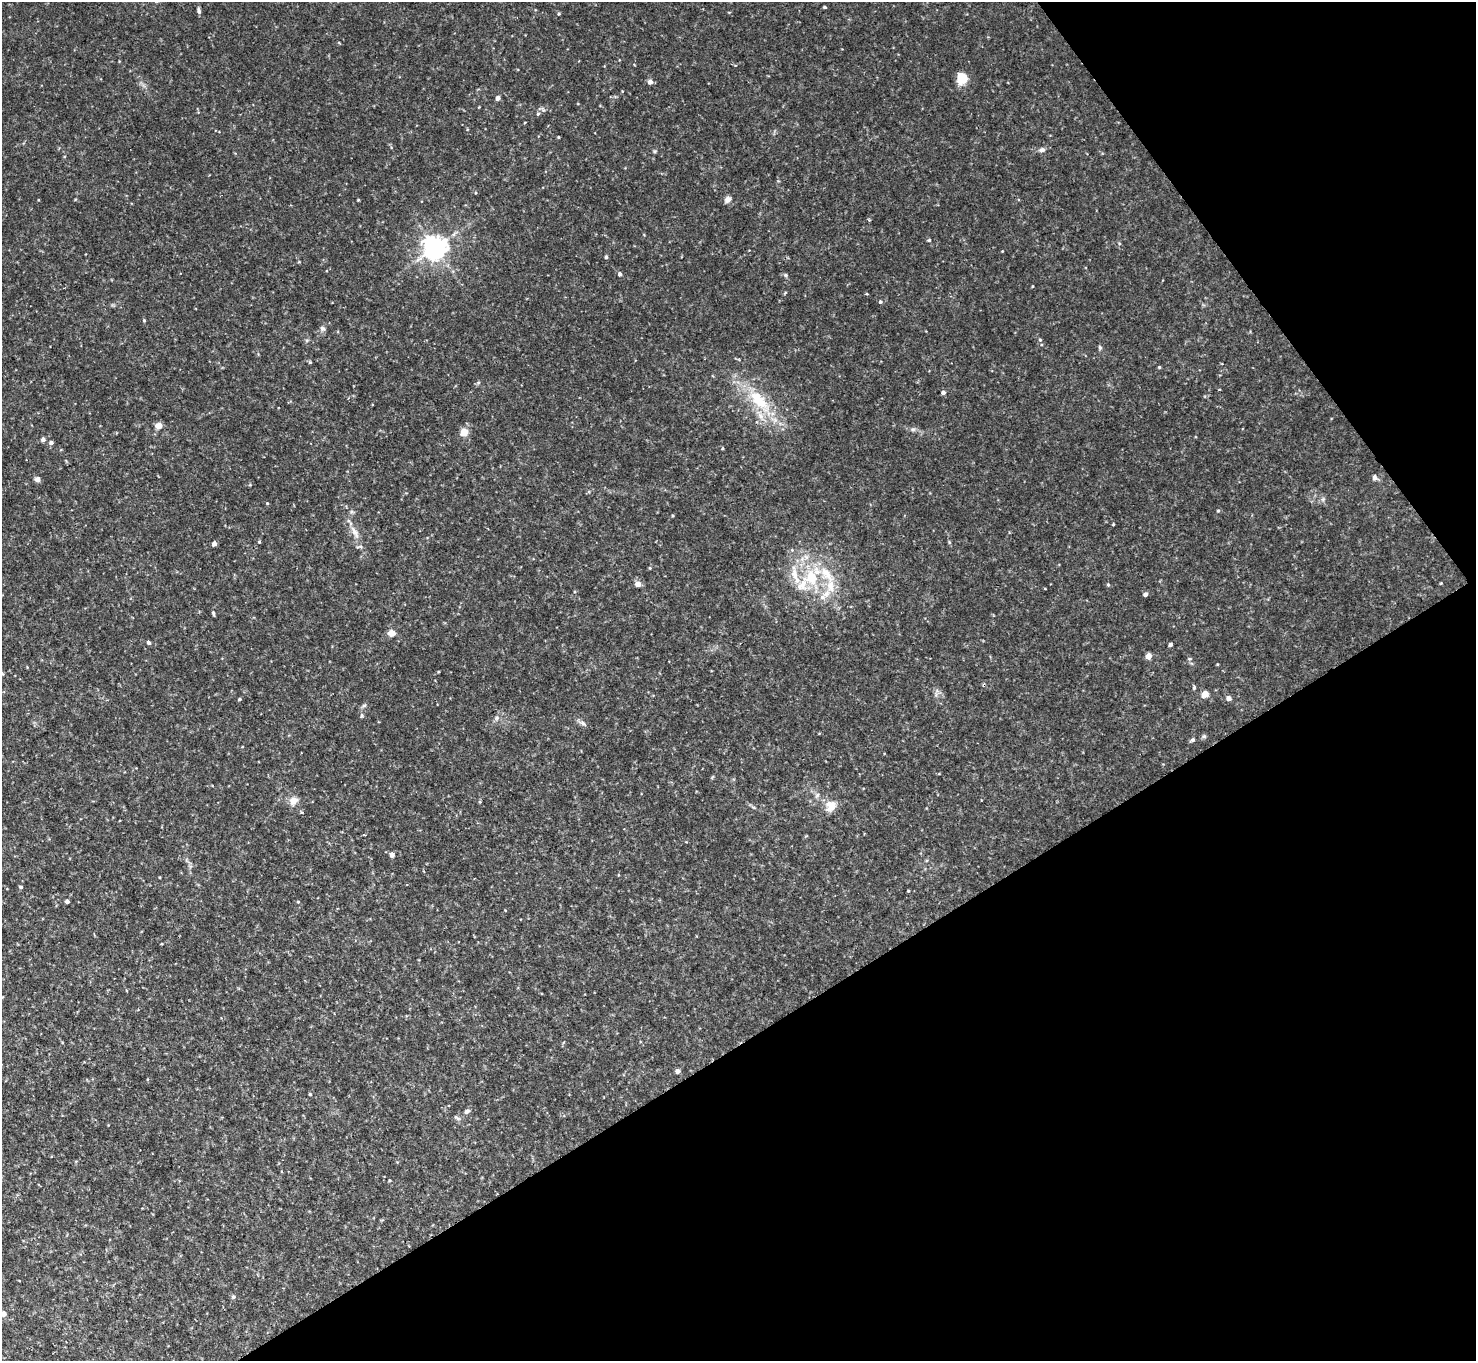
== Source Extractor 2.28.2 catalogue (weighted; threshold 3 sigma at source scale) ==
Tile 12 of 4 x 4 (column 4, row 3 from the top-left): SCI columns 4529-6002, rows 1878-3236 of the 6111 x 6115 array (HDU 1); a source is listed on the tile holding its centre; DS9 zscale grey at full resolution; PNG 1478 x 1363 px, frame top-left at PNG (2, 2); no overlay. Shown black and unused: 31% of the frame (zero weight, under 2 of 3 exposures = <1% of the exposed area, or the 3 px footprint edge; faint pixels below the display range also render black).
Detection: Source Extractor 2.28.2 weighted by HDU 2 'WHT'; one run over the whole footprint, this tile lists its part. Background 0.0889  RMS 0.0077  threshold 0.0348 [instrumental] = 3 sigma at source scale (4.5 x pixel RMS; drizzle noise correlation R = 1.50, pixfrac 1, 0.05/0.05 arcsec/px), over >= 5 px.
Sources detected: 100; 5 inside a brighter listed object's ellipse — not listed separately; the other 95 listed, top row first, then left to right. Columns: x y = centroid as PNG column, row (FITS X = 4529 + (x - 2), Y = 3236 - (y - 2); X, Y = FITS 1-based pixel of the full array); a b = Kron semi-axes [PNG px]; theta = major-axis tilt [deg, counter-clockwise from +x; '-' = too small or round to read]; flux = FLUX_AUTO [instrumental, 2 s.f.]
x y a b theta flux
825 7 3 3 - 1.1
199 11 10 4 -81 1.9
559 14 5 4 - 0.91
962 78 6 5 - 53
650 82 5 4 - 4.8
498 98 4 4 - 3.6
538 114 6 4 45 1.2
558 137 3 3 - 0.71
1042 150 8 6 4 2.5
475 193 4 3 - 0.62
727 199 9 7 47 3.4
358 200 3 2 - 0.67
929 240 4 4 - 1
435 248 7 7 - 720
606 257 4 4 - 1.5
620 274 4 4 - 2
785 275 5 5 - 1.3
1033 286 4 2 - 0.55
866 294 4 2 - 0.74
880 302 5 5 - 1.3
144 320 5 4 - 0.91
322 329 7 6 - 2.2
1040 340 4 4 - 0.89
1100 348 6 5 - 1.4
310 362 5 4 - 0.86
1159 367 4 4 - 0.85
478 382 6 4 2 1.1
943 393 4 4 - 3
759 401 50 18 -49 42
159 425 8 6 2 5.4
913 429 8 5 -6 1.9
464 432 5 4 - 25
43 439 5 5 - 2.7
51 442 4 4 - 2.3
723 448 4 3 - 0.74
1375 478 7 6 - 2.7
38 479 5 5 - 4.8
1323 499 6 5 - 1.6
267 503 4 3 - 0.69
1218 511 5 4 - 1
672 516 4 3 - 0.76
1113 524 3 3 - 0.72
355 532 20 8 -62 7.6
259 542 4 3 - 0.82
949 542 5 4 - 0.9
214 544 4 4 - 4.8
792 550 5 5 - 1
650 568 4 4 - 0.75
811 577 26 19 -70 39
638 584 4 4 - 8.6
1108 585 5 4 - 0.9
1045 588 3 2 - 0.53
1145 594 4 4 - 2.8
213 613 6 4 -82 1.4
391 633 9 8 - 4.5
149 643 4 4 - 2.2
1171 644 4 4 - 2
1148 656 4 4 - 9.4
1189 659 5 4 - 1
1217 664 4 3 - 0.59
438 672 4 2 - 0.56
2 673 5 4 - 0.85
984 685 5 3 - 0.95
1194 688 6 4 -77 1.2
1205 694 5 4 - 13
1229 698 5 5 - 4
240 699 4 3 - 1.1
364 705 7 5 29 1.5
362 715 6 5 - 1.2
497 718 8 6 23 2.1
583 723 12 5 -34 2.6
1204 736 6 5 - 1.3
1193 740 5 5 - 1.7
242 747 4 2 - 0.53
817 795 9 5 63 2.2
293 801 11 10 - 6.6
480 802 5 4 - 0.77
831 806 16 14 49 9.2
753 807 6 4 -18 1.1
302 813 4 3 - 0.71
364 835 3 2 - 0.8
392 855 4 4 - 5.2
21 887 4 4 - 1.3
908 891 3 3 - 0.67
67 901 4 4 - 3
298 902 4 4 - 0.69
505 910 4 3 - 0.49
162 944 4 2 - 0.59
677 1071 4 4 - 4.2
310 1094 4 3 - 0.99
467 1111 9 6 31 2.3
457 1118 11 5 -31 1.9
389 1180 4 3 - 0.72
233 1297 6 6 - 1.3
3 1314 4 4 - 5.5
Overlapping masked pixels (flux is a lower limit): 1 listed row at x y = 984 685
Isophote crosses this tile's border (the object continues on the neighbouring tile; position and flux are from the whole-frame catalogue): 2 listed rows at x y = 2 673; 3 1314